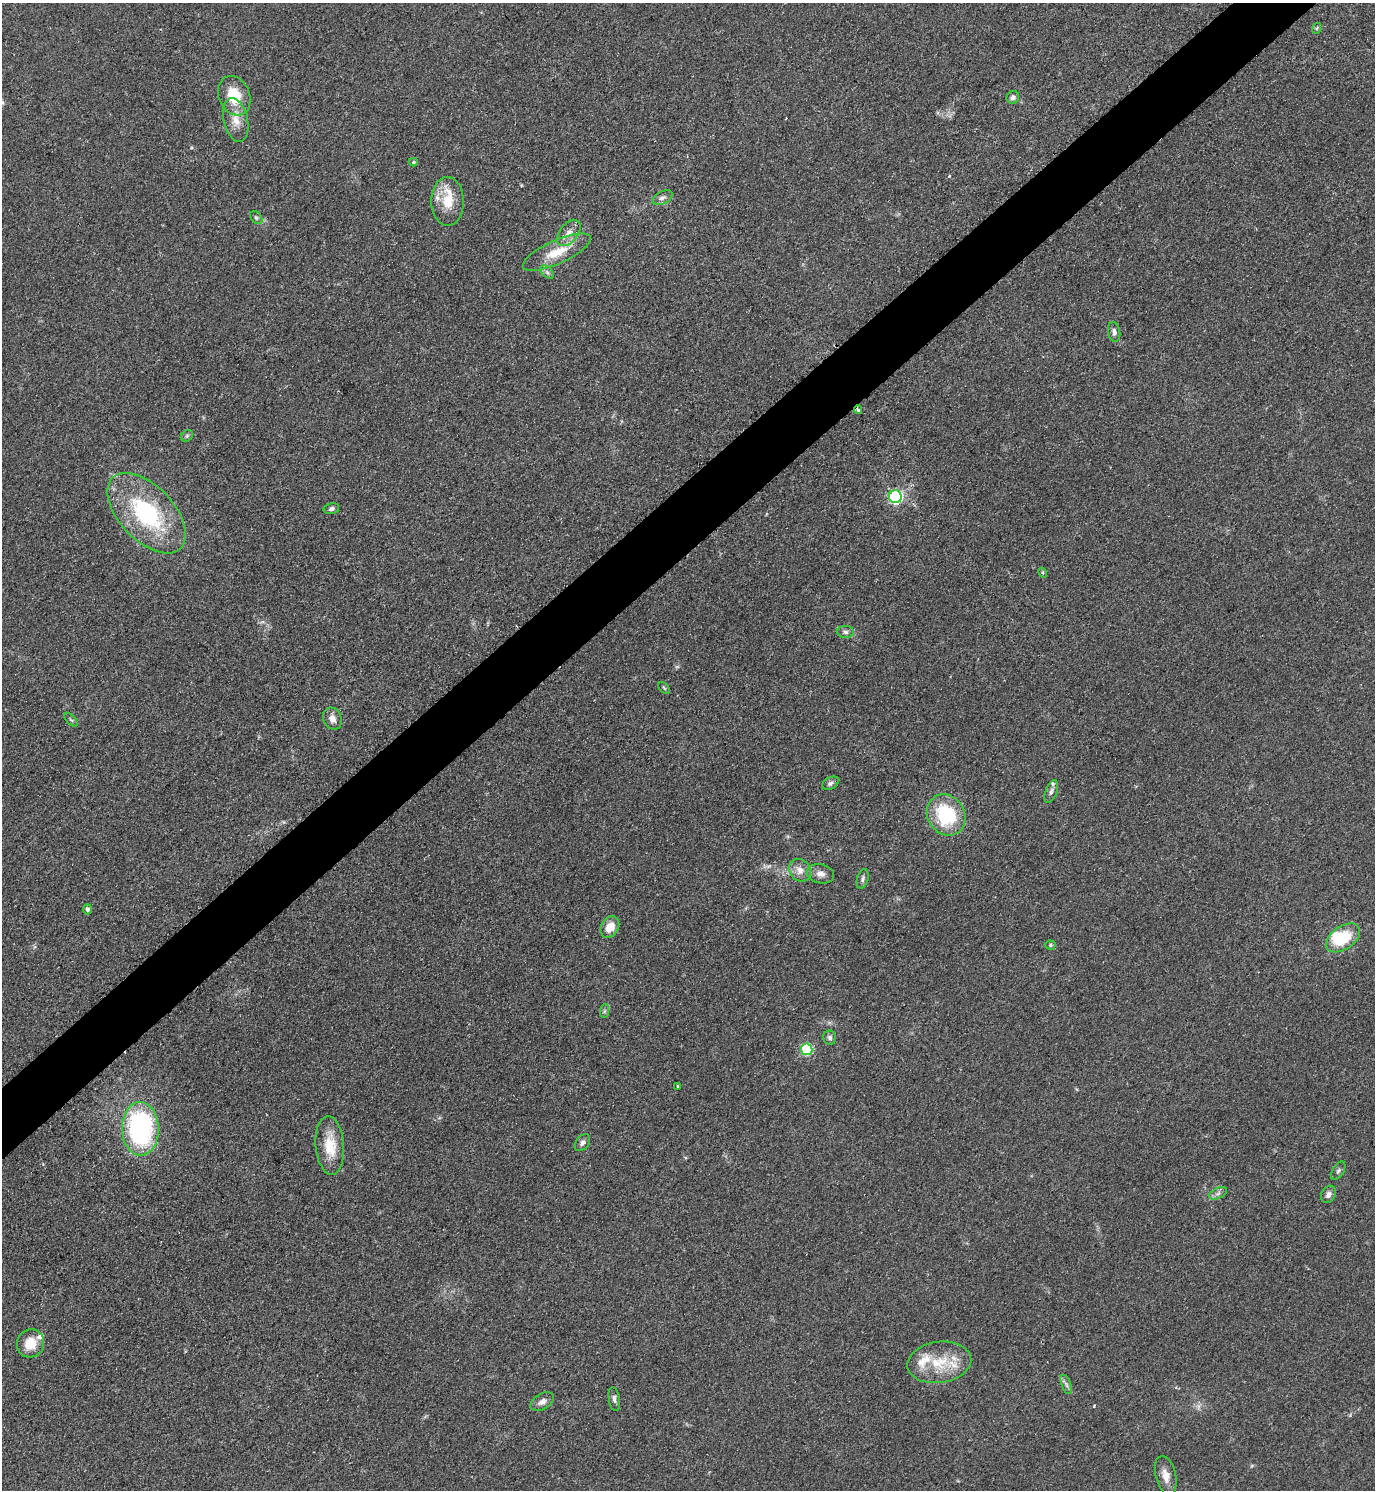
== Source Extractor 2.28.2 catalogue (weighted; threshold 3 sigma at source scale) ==
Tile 10 of 4 x 4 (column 2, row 3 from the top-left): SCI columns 1686-3058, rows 1495-2982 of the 5971 x 5974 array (HDU 1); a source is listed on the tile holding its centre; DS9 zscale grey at full resolution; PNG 1377 x 1492 px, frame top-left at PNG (2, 3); each listed source drawn as its Kron ellipse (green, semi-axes under 4 px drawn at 4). Shown black and unused: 5% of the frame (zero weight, under 2 of 3 exposures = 1% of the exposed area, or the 3 px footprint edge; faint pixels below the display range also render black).
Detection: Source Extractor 2.28.2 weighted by HDU 2 'WHT'; one run over the whole footprint, this tile lists its part. Background 0.0784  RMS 0.0076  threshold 0.0344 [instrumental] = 3 sigma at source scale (4.5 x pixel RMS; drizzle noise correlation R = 1.50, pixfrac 1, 0.05/0.05 arcsec/px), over >= 5 px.
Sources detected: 55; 1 too faint to see at this stretch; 1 inside a brighter object's white glare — neither listed nor drawn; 5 inside a brighter listed object's ellipse — not listed separately; the other 48 listed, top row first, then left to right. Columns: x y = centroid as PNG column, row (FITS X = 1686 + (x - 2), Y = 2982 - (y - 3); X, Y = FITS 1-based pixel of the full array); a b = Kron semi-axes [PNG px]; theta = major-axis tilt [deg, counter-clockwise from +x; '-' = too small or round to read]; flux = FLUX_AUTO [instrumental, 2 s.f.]
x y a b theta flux
1317 28 5 3 - 0.86
234 96 20 15 -67 24
1013 97 6 6 - 2.6
236 120 22 12 -77 11
413 162 4 3 - 1.1
662 198 11 6 27 3.1
447 201 24 16 -89 20
256 218 7 5 -49 1.5
569 233 15 9 51 6.7
557 252 37 11 24 21
547 272 8 5 -45 2.1
1114 332 10 6 -80 2.9
858 410 4 3 - 4.2
187 436 6 5 - 1.4
895 497 6 6 - 130
331 509 8 5 11 2.2
146 513 49 27 -47 92
1043 572 5 4 - 0.93
846 632 8 6 -2 2.1
664 688 7 4 -45 0.95
332 719 11 9 -66 4.8
71 720 8 4 -47 1.3
831 783 9 6 26 2.1
1051 791 12 5 69 2.8
946 815 21 18 -58 52
800 870 12 10 -50 6.5
820 874 13 9 -13 5.3
863 879 10 5 73 2.3
87 909 5 4 - 2.3
610 927 11 8 59 9.7
1343 938 19 11 35 30
1050 945 5 4 - 1.1
604 1011 7 4 88 1.4
830 1038 7 6 - 2.3
807 1049 6 5 - 64
678 1086 3 3 - 0.97
140 1129 27 18 -89 140
582 1143 9 6 52 2.6
330 1146 29 14 -86 22
1338 1171 10 5 58 2
1218 1193 9 5 24 2.4
1328 1194 9 7 63 3.3
30 1343 14 13 - 15
939 1362 32 20 8 28
1066 1384 10 5 -68 2.4
614 1399 12 5 -81 2.6
542 1402 13 7 32 4.3
1166 1476 20 10 -77 8.5
Overlapping masked pixels (flux is a lower limit): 1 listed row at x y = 858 410